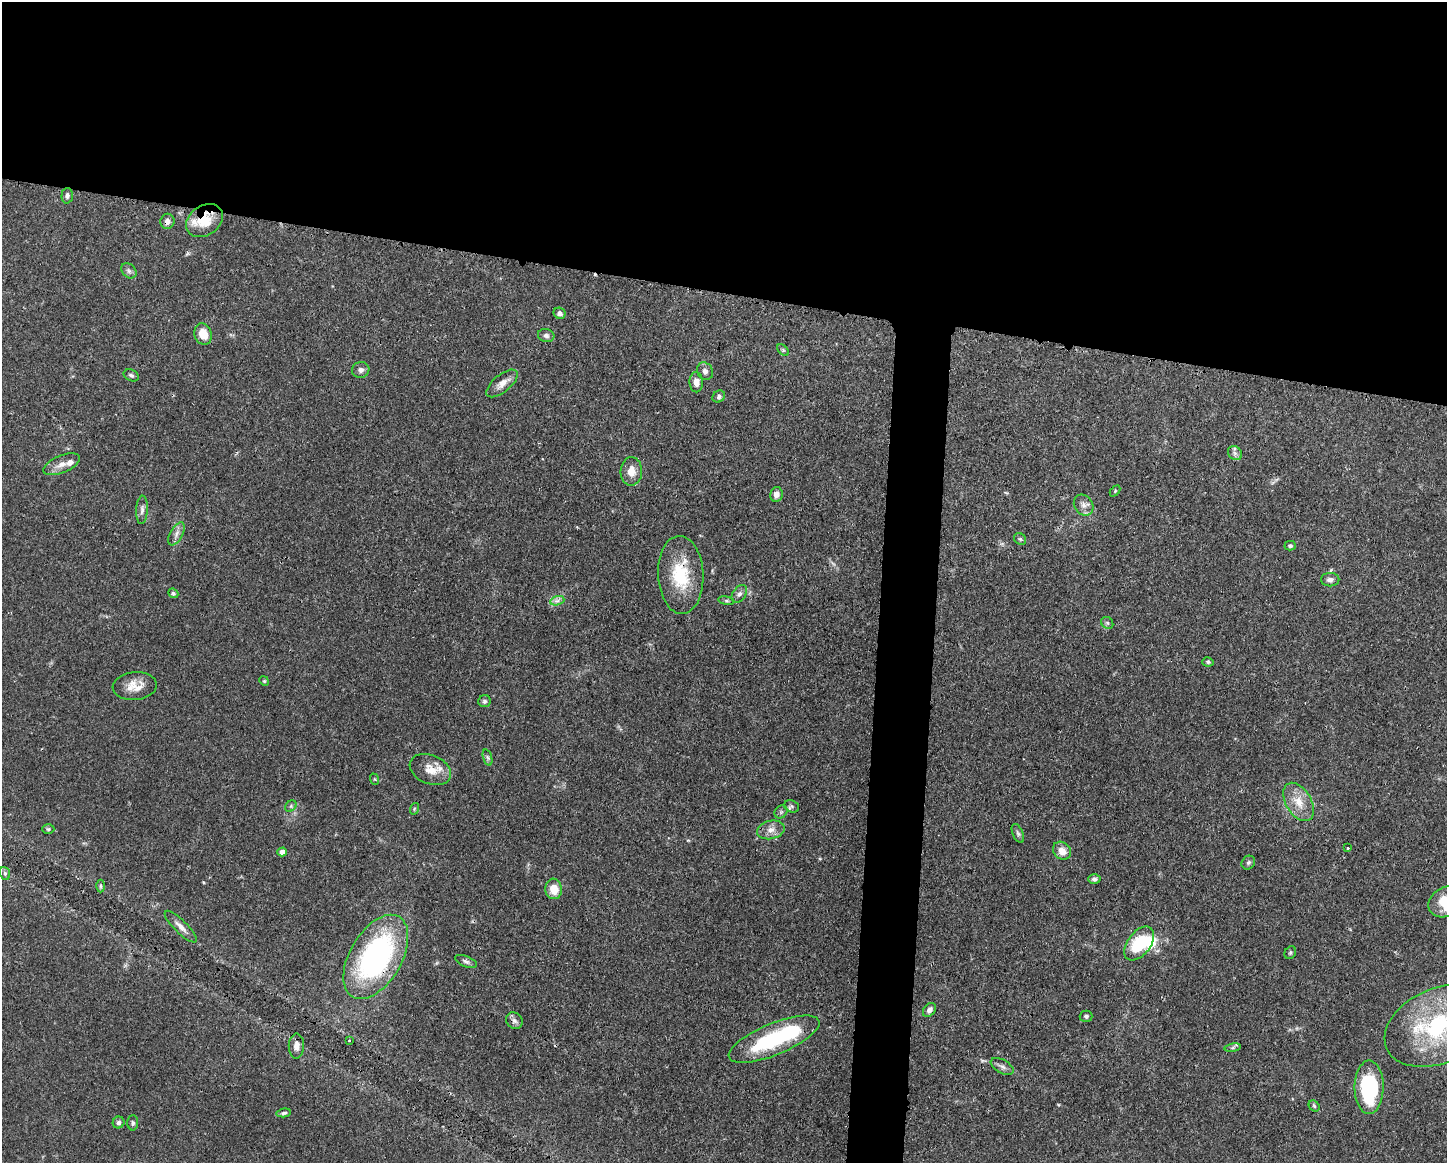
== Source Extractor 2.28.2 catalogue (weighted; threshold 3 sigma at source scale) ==
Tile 2 of 3 x 4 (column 2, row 1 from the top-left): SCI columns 1560-3004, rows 3489-4649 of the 4674 x 4656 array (HDU 1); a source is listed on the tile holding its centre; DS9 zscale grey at full resolution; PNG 1449 x 1165 px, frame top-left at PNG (2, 2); each listed source drawn as its Kron ellipse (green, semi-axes under 4 px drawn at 4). Shown black and unused: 28% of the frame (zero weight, under 3 of 4 exposures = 1% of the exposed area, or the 3 px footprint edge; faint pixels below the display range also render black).
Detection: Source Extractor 2.28.2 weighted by HDU 2 'WHT'; one run over the whole footprint, this tile lists its part. Background 0.0441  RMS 0.0029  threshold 0.0131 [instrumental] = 3 sigma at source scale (4.5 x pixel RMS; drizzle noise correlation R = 1.50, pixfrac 1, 0.05/0.05 arcsec/px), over >= 5 px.
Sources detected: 78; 2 inside a brighter object's white glare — neither listed nor drawn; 2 inside a brighter listed object's ellipse — not listed separately; the other 74 listed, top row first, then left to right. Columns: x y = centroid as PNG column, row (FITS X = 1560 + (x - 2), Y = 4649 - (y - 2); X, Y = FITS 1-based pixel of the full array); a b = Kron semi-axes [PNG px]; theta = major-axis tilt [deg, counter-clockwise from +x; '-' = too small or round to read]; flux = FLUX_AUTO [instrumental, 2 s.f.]
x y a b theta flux
67 196 8 5 86 0.87
167 221 7 7 - 1.5
204 221 20 15 34 7.2
129 271 8 6 -46 0.91
559 313 6 5 - 0.99
203 334 11 8 -72 4.2
546 335 8 6 -12 0.92
783 350 7 4 -45 0.46
361 370 9 7 17 1.1
705 371 9 7 -57 1.3
131 375 8 5 -27 0.67
696 382 10 6 -87 2.2
502 383 19 9 39 2.6
719 397 7 5 35 0.76
1235 453 8 6 -46 0.95
62 464 19 8 23 2.5
631 471 14 11 88 3.2
1115 491 6 4 47 0.37
776 494 7 6 - 1.7
1084 505 11 9 -56 1.8
142 510 14 5 87 1.2
176 534 12 6 61 1.5
1020 539 6 5 - 0.51
1290 546 5 5 - 0.66
681 575 39 22 -87 14
1330 580 9 6 -1 1.1
173 593 5 4 - 0.51
739 594 10 6 56 1.1
557 601 7 4 18 0.86
726 601 8 4 -8 0.55
1107 623 6 5 - 0.61
1208 662 6 4 -13 0.48
264 681 5 4 - 0.39
135 686 22 14 5 4.4
485 701 6 6 - 0.64
488 757 8 3 -71 0.53
430 769 21 14 -22 4.6
374 779 6 3 -70 0.33
1299 802 21 12 -59 5
291 806 6 5 - 0.54
792 806 7 6 - 0.7
414 809 6 3 73 0.31
781 812 7 6 - 0.64
48 829 6 5 - 0.44
771 830 14 9 12 2.3
1018 833 10 5 -65 0.76
1348 848 3 3 - 0.26
1062 851 10 8 -45 2.6
282 852 4 4 - 2.2
1248 863 7 6 - 0.66
5 873 6 5 - 0.63
1094 879 6 5 - 0.7
101 886 6 4 90 0.47
554 889 10 8 -84 4.4
1445 902 18 14 33 9.1
181 927 21 6 -45 2.1
1139 944 19 11 52 14
1290 953 7 5 59 0.47
376 957 46 26 60 63
466 961 11 5 -21 0.86
929 1010 8 5 50 1.1
1086 1016 6 5 - 0.53
514 1021 9 7 -46 1.1
1438 1026 56 37 24 40
774 1039 49 15 22 27
349 1041 3 2 - 0.24
296 1046 12 7 90 1.8
1233 1048 8 4 9 0.49
1002 1066 12 7 -29 1.2
1369 1087 26 14 89 25
1314 1106 6 5 - 0.44
284 1113 7 4 8 0.63
119 1123 6 6 - 0.78
133 1123 7 5 89 0.64
Overlapping masked pixels (flux is a lower limit): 5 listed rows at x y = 167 221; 204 221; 681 575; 376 957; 1369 1087
Isophote crosses this tile's border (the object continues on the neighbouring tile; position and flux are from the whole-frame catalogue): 2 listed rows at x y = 1445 902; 1438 1026